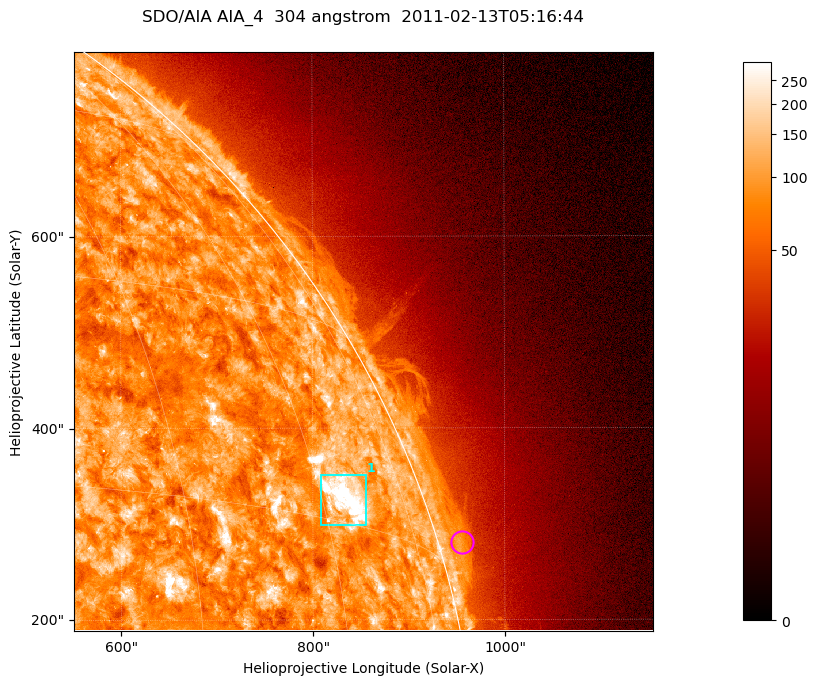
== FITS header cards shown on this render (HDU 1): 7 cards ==
TELESCOP= 'SDO/AIA '           / For AIA: SDO/AIA
INSTRUME= 'AIA_4   '           / For AIA: AIA_ATA1, AIA_ATA2, AIA_ATA3 or AIA_AT
WAVELNTH=                  304 / [angstrom] Wavelength
WAVEUNIT= 'angstrom'           / Wavelength unit: angstrom
DATE-OBS= '2011-02-13T05:16:44.127' / [ISO] Date when observation started; ISO 8
CTYPE1  = 'HPLN-TAN'           / CTYPE1; Typically HPLN
CTYPE2  = 'HPLT-TAN'           / CTYPE2; Typically HPLT

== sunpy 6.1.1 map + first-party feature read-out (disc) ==
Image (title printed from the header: SDO/AIA AIA_4  304 angstrom  2011-02-13T05:16:44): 1006 x 1006 px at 0.6 arcsec/px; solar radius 972 arcsec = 1619 px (partial field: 5.3% of the solar disc is inside the frame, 43% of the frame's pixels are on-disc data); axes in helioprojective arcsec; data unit not stated in the header (colour bar unlabelled)
Orientation: roll -0.132 deg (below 1 deg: not rotated)
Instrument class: DISC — disc imager (sunpy class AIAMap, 304 A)
Bright regions (active regions / flare kernels): reference = the on-disc median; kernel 9 px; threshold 5 sigma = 154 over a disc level ~89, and >= 1.15x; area >= 1012 px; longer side >= 12 px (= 7.2 arcsec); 1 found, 1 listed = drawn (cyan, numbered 1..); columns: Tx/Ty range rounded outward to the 2 arcsec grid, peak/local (2 s.f.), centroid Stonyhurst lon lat
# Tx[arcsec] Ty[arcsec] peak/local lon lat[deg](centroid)
1 808..856 298..352 7.7 +63 +17
Off-limb structures (1.02-1.3 R_sun): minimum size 400 px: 3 found; the strongest spans PA ~285..290 deg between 1.02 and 1.03 R_sun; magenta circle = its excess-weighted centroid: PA ~285 deg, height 1.03 R_sun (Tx ~956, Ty ~280 arcsec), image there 2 x the reference